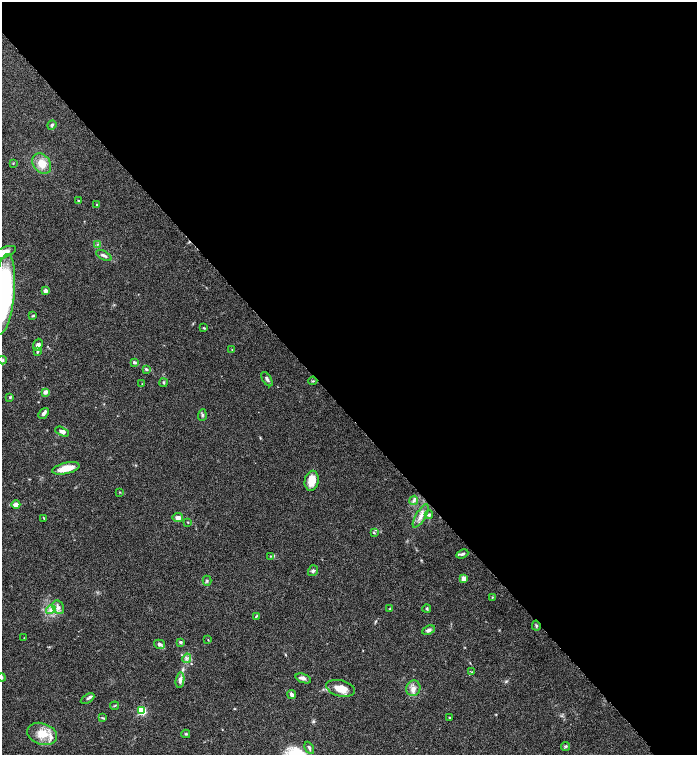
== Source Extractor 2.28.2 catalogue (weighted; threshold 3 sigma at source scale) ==
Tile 3 of 4 x 4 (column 3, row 1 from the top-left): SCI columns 3085-4474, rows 4520-6025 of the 6026 x 6028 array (HDU 1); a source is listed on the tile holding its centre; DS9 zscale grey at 2 x 2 block average (1 PNG px = mean of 2 x 2 image px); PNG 699 x 757 px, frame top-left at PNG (2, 2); each listed source drawn as its Kron ellipse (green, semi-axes under 4 px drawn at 4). Shown black and unused: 55% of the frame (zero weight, under 4 of 8 exposures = <1% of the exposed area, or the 3 px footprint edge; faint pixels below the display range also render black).
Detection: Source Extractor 2.28.2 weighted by HDU 2 'WHT'; one run over the whole footprint, this tile lists its part. Background 0.0687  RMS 0.0044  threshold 0.0178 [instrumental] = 3 sigma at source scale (4.09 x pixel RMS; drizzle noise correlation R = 1.36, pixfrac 0.8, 0.05/0.05 arcsec/px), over >= 5 px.
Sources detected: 77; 5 inside a brighter listed object's ellipse — not listed separately; the other 72 listed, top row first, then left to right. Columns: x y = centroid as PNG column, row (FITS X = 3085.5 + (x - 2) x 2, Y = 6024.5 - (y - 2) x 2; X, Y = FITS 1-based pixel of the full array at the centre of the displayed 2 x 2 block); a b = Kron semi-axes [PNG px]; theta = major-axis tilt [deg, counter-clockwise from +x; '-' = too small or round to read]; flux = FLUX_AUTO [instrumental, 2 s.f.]
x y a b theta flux
52 125 5 3 - 1.6
13 163 3 2 - 0.54
42 164 11 8 -53 12
78 201 3 2 - 0.65
97 205 3 2 - 0.63
98 244 3 3 - 0.99
3 253 14 5 21 14
104 255 8 3 -26 2.5
45 291 4 4 - 3.1
4 294 40 11 84 160
33 316 4 3 - 0.84
204 328 3 2 - 0.94
38 345 6 4 68 2.4
232 350 3 2 - 0.47
37 352 3 3 - 0.82
2 360 4 4 - 1.3
134 362 4 3 - 1.9
146 369 4 3 - 1.2
267 379 8 3 -57 2.4
313 381 4 2 - 0.85
163 383 4 3 - 1.1
142 384 2 2 - 0.41
45 392 4 3 - 3.1
10 397 3 3 - 0.76
43 413 6 4 48 2.5
202 415 6 2 86 1.2
62 432 7 4 -27 3.7
66 468 14 5 13 14
312 481 10 7 80 14
120 492 3 2 - 0.5
414 500 4 3 - 1.7
16 505 4 3 - 7.1
429 515 4 4 - 2
421 516 13 4 59 5.5
44 518 3 2 - 0.74
178 518 5 4 - 3.8
188 522 3 2 - 0.52
374 533 4 2 - 0.93
462 554 6 3 23 1.8
271 556 3 2 - 0.61
313 571 6 4 54 1.8
464 578 3 3 - 13
207 581 5 3 - 1.4
492 597 3 3 - 0.65
58 607 7 5 -61 4
390 609 3 2 - 0.7
427 609 4 3 - 1.3
51 610 5 4 - 2.7
256 616 4 2 - 0.75
536 626 5 3 - 1.1
428 630 6 4 25 2.5
24 638 2 2 - 0.41
208 640 3 2 - 0.45
180 642 3 3 - 2.1
160 644 6 4 -14 2.5
187 658 5 3 - 1.8
472 672 2 2 - 0.39
2 677 4 3 - 1.3
303 678 8 4 -20 2.7
180 680 8 4 81 4.3
341 688 15 8 -14 13
413 688 8 7 - 4.9
292 694 5 3 - 3
87 699 7 3 30 1.8
114 706 4 2 - 0.95
142 711 3 3 - 69
102 718 4 2 - 0.82
449 718 3 2 - 0.73
42 734 15 10 -18 15
186 734 4 3 - 0.9
565 746 4 4 - 1.3
309 748 6 3 -63 1.8
Isophote crosses this tile's border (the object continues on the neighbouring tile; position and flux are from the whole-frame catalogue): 4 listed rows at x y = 3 253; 4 294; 2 360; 2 677